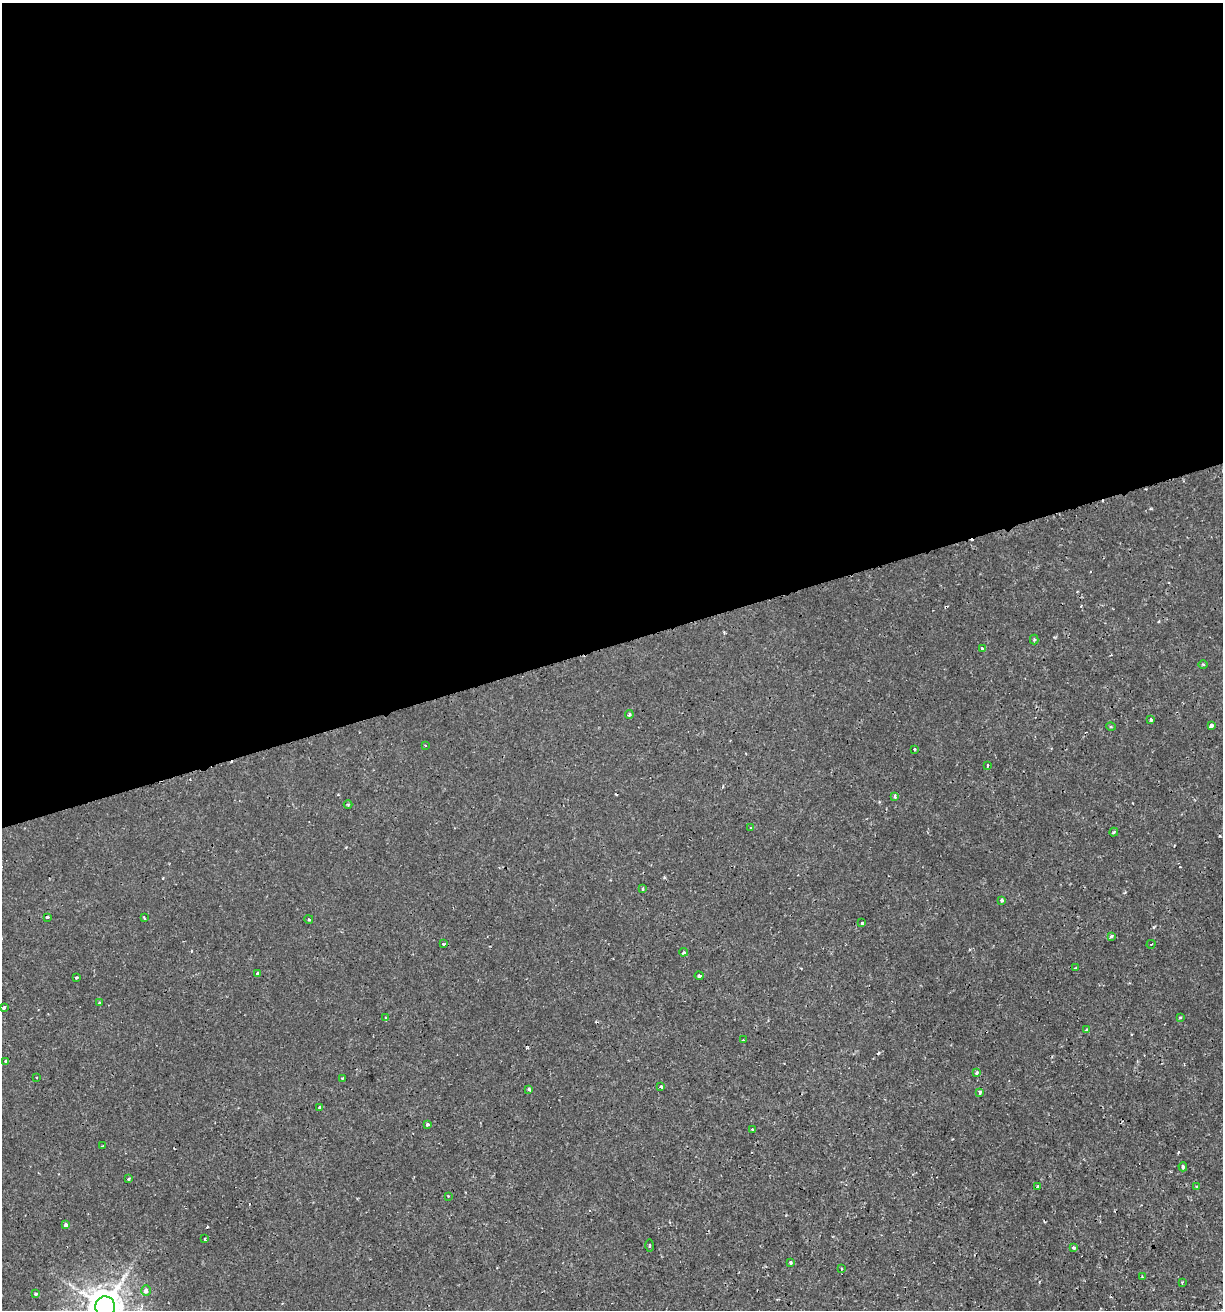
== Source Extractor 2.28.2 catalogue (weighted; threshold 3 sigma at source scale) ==
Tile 2 of 4 x 4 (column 2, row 1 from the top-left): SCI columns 1274-2494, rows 3926-5233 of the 5039 x 5235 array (HDU 1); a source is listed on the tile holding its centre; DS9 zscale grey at full resolution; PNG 1225 x 1312 px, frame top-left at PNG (2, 3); each listed source drawn as its Kron ellipse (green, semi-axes under 4 px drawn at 4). Shown black and unused: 49% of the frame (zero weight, under 2 of 3 exposures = <1% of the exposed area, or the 3 px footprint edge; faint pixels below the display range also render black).
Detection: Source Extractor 2.28.2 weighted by HDU 2 'WHT'; one run over the whole footprint, this tile lists its part. Background 7.19e-04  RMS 0.0012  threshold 0.00523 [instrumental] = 3 sigma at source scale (4.5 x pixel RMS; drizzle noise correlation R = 1.50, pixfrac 1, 0.0396/0.0396 arcsec/px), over >= 5 px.
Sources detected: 66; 5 cosmic-ray / hot-pixel residue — neither listed nor drawn; the other 61 listed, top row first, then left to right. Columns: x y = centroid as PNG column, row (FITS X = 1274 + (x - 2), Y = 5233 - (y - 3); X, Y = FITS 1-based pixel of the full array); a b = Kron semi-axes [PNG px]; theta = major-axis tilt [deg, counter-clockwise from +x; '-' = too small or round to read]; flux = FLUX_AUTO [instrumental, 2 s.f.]
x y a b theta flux
1034 640 5 4 - 0.17
983 649 4 3 - 0.33
1203 664 4 3 - 0.13
629 714 4 3 - 0.18
1151 720 3 3 - 0.45
1211 726 4 3 - 0.98
1111 727 5 3 - 0.12
425 745 3 2 - 0.093
914 749 3 3 - 0.12
988 766 3 2 - 0.18
895 796 4 3 - 0.27
348 804 4 3 - 0.12
750 828 3 3 - 0.12
1114 832 4 3 - 0.13
643 889 4 3 - 0.1
1002 900 3 3 - 0.21
47 917 4 3 - 0.61
144 918 3 3 - 0.17
309 919 4 3 - 0.18
862 923 3 3 - 0.13
1111 936 3 3 - 0.35
444 944 4 3 - 0.12
1151 944 4 2 - 0.11
683 952 4 3 - 0.19
1075 968 3 2 - 0.11
258 973 3 3 - 0.28
699 976 4 3 - 0.36
77 977 3 3 - 0.23
100 1003 3 3 - 0.18
4 1008 3 3 - 0.29
1180 1017 3 3 - 0.11
386 1018 4 3 - 0.23
1087 1030 4 3 - 0.38
743 1040 2 2 - 0.075
6 1061 3 3 - 0.31
976 1073 4 3 - 0.43
37 1077 3 2 - 0.13
342 1078 3 2 - 0.1
661 1086 4 3 - 0.4
529 1089 3 3 - 0.36
980 1092 4 3 - 0.29
319 1107 3 3 - 0.19
427 1124 3 3 - 0.3
752 1129 3 3 - 0.29
103 1146 3 2 - 0.14
1183 1167 4 3 - 0.17
128 1179 3 3 - 0.16
1037 1186 4 3 - 0.18
1196 1187 4 3 - 0.14
448 1196 2 2 - 0.099
66 1225 4 3 - 0.81
205 1239 3 2 - 0.11
650 1246 6 3 89 0.13
1074 1248 4 3 - 0.35
791 1262 3 3 - 0.38
841 1268 4 2 - 0.11
1142 1277 3 2 - 0.11
1182 1282 3 2 - 0.12
146 1291 5 5 - 0.5
36 1294 3 3 - 0.43
105 1307 10 10 - 250
Isophote crosses this tile's border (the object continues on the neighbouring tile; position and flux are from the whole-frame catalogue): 1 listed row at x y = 105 1307